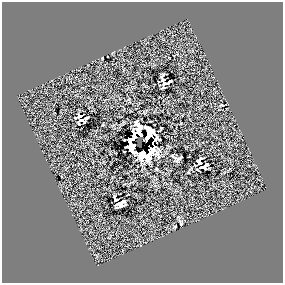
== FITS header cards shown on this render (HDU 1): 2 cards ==
NAXIS1  =                  281 /
NAXIS2  =                  281 /

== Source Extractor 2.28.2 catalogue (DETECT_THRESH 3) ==
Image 281 x 281 px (HDU 1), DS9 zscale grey, 1 PNG px = 1 image px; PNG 285 x 285 px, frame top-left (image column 1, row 281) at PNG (2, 2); no overlay
Background 0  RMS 35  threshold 105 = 3 sigma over >= 5 px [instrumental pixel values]
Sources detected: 22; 4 with non-positive FLUX_AUTO (blend fragments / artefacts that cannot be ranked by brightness) are not listed; the other 18 listed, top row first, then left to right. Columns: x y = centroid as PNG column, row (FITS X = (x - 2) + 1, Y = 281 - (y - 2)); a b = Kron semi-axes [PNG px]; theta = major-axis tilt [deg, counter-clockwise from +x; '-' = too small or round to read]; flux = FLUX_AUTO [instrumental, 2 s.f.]
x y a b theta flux
163 80 9 4 -76 11000
170 81 5 3 - 3700
164 83 4 3 - 4400
164 87 4 2 - 2800
80 116 5 3 - 5700
86 118 4 3 - 5100
82 120 11 3 -19 5500
79 124 3 2 - 1600
134 137 10 5 50 31000
132 146 7 6 - 31000
178 159 8 3 30 4100
199 161 8 5 62 9900
206 165 5 4 - 6200
201 167 6 3 -8 4800
115 199 19 7 -61 3800
122 201 5 4 - 6300
118 204 7 3 -8 7300
181 223 4 2 - 3400
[4 non-positive-flux detections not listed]